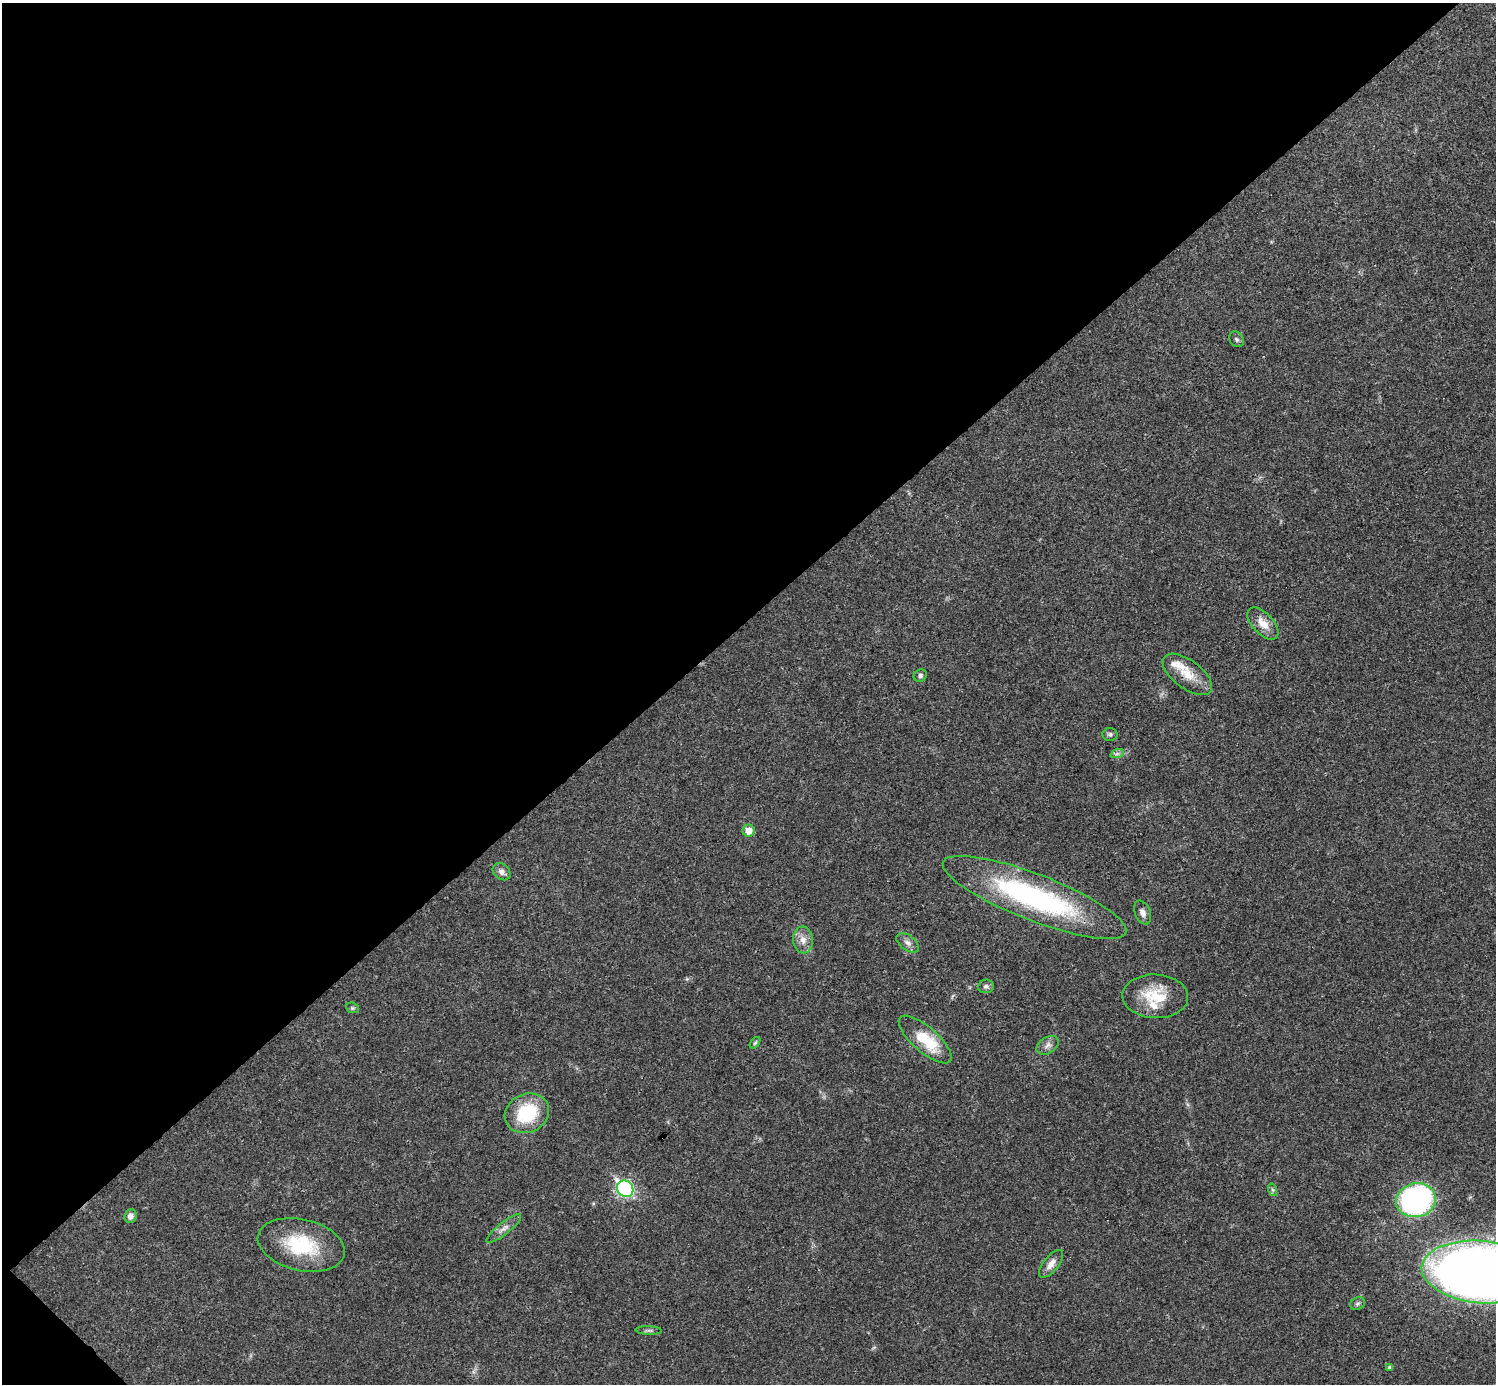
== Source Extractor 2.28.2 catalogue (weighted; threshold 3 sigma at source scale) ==
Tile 5 of 4 x 4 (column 1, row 2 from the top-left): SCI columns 1-1494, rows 2921-4302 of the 5984 x 5984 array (HDU 1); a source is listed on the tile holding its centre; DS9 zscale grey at full resolution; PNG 1498 x 1386 px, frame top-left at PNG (2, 3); each listed source drawn as its Kron ellipse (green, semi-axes under 4 px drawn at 4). Shown black and unused: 45% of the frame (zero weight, under 3 of 4 exposures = <1% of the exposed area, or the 3 px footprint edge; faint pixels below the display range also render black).
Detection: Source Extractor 2.28.2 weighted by HDU 2 'WHT'; one run over the whole footprint, this tile lists its part. Background 0.021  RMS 0.0022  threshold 0.00997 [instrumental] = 3 sigma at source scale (4.5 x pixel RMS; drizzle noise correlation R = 1.50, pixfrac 1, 0.05/0.05 arcsec/px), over >= 5 px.
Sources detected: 33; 3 inside a brighter listed object's ellipse — not listed separately; the other 30 listed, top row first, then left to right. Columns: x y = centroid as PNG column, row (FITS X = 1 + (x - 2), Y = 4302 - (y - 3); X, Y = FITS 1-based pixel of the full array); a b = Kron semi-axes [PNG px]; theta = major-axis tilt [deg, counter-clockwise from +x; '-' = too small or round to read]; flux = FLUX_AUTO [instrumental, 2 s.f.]
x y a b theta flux
1236 339 8 6 -52 0.53
1263 624 20 10 -47 3
1187 674 29 14 -37 4.6
920 675 7 6 - 0.63
1110 734 7 6 - 0.51
1117 754 7 4 19 0.52
748 831 6 6 - 2.4
501 872 10 7 -43 1.1
1034 897 98 23 -21 45
1143 912 12 7 -67 1.2
803 940 13 10 -83 2
908 943 13 7 -37 1.2
986 986 8 6 7 0.62
1155 996 33 22 -2 7.9
352 1008 7 5 -21 0.39
925 1040 33 12 -41 9
755 1043 7 4 53 0.35
1048 1045 12 8 31 1.2
527 1113 23 19 25 12
625 1189 9 7 -46 48
1273 1190 6 4 -71 0.41
1416 1200 20 17 12 55
130 1216 7 6 - 0.98
504 1228 21 6 38 1.4
301 1245 44 25 -13 14
1051 1264 17 7 51 1.8
1481 1272 59 31 -5 340
1357 1304 8 6 20 0.54
649 1330 13 4 -2 0.52
1390 1367 4 4 - 0.44
Overlapping masked pixels (flux is a lower limit): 1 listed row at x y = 1187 674
Isophote crosses this tile's border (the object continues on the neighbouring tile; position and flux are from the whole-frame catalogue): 1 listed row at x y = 1481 1272